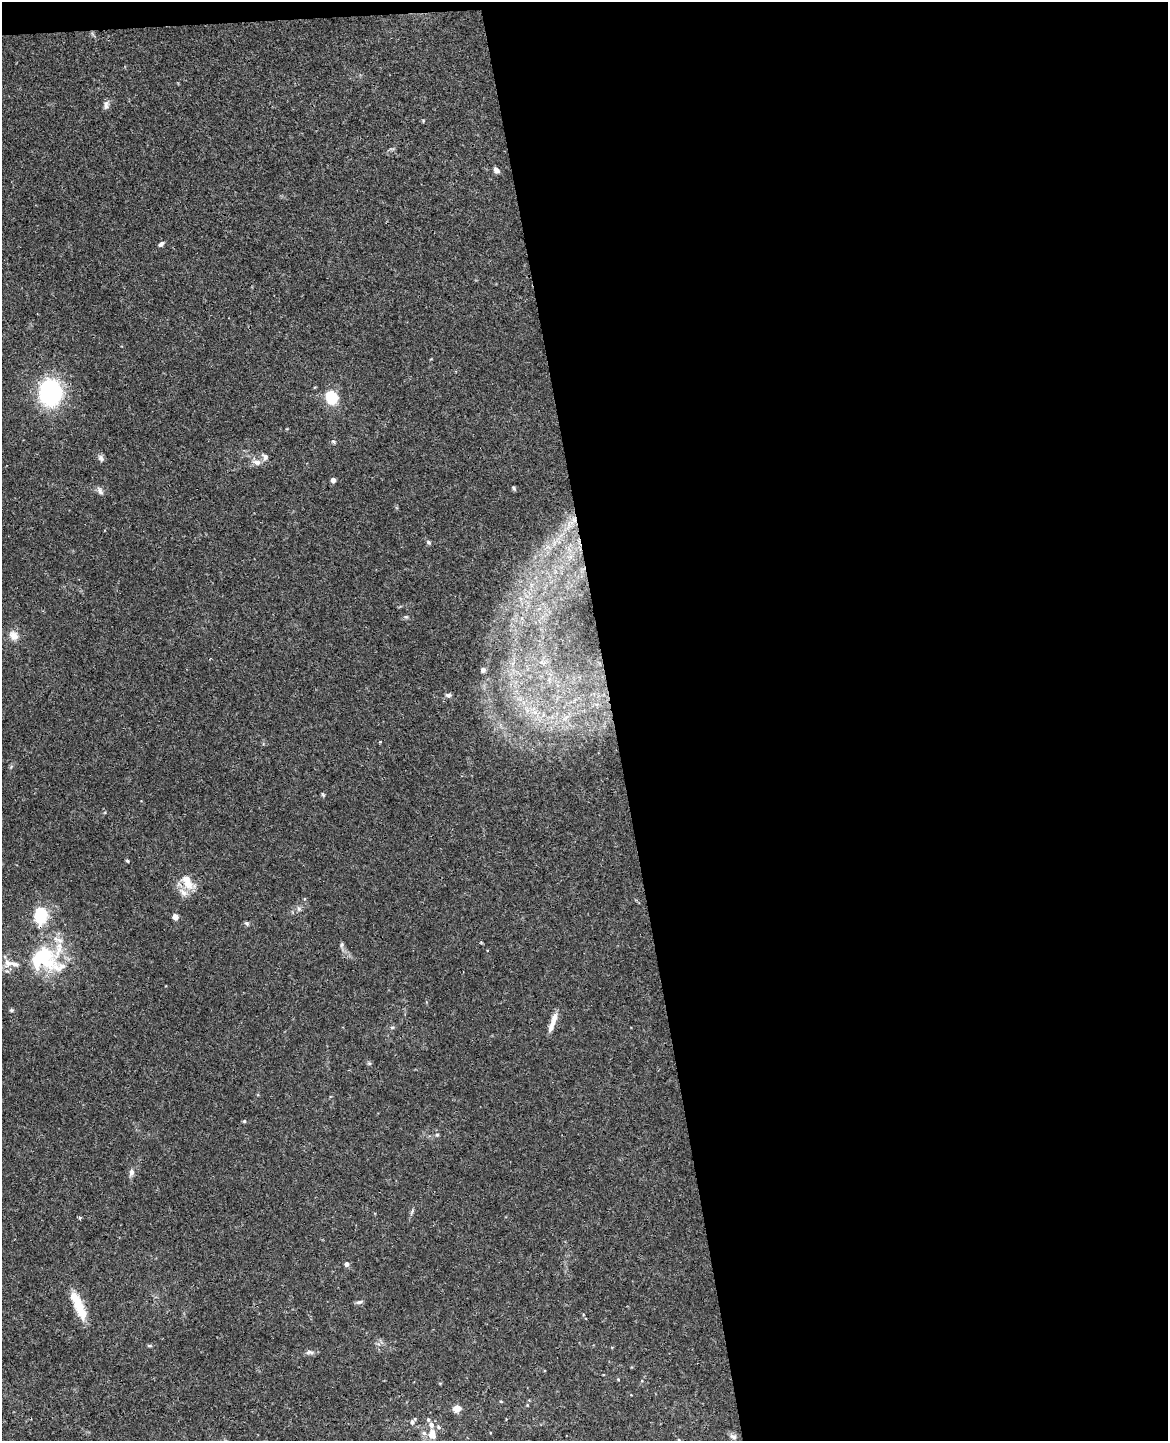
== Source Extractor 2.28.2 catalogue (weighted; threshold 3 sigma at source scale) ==
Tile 4 of 4 x 3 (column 4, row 1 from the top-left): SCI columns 3553-4718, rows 3025-4463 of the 4777 x 4717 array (HDU 1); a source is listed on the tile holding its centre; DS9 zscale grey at full resolution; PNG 1170 x 1443 px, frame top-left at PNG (2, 2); no overlay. Shown black and unused: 48% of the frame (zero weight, under 3 of 4 exposures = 6% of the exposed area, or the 3 px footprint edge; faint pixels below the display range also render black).
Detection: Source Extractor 2.28.2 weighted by HDU 2 'WHT'; one run over the whole footprint, this tile lists its part. Background 0.0441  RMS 0.0031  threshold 0.0138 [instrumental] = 3 sigma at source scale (4.5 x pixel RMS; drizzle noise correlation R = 1.50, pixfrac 1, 0.05/0.05 arcsec/px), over >= 5 px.
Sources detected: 60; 1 inside a brighter object's white glare — not listed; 8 inside a brighter listed object's ellipse — not listed separately; the other 51 listed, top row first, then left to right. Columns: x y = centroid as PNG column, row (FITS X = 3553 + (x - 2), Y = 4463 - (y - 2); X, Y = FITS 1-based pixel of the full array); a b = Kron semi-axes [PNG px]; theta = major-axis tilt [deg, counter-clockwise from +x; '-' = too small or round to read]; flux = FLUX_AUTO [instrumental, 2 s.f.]
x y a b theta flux
106 105 12 6 79 1.1
423 121 5 3 - 0.25
496 170 7 5 -54 1.4
161 244 7 5 41 0.83
50 393 25 20 87 35
332 398 6 6 - 29
333 442 6 4 -44 0.41
265 457 9 7 -46 1.1
101 458 10 7 -51 0.95
257 462 13 7 -9 1.7
333 480 4 4 - 2.2
514 488 6 4 -68 0.43
100 491 11 6 -58 1.1
574 520 9 6 -69 1.5
428 542 7 5 -35 0.56
406 617 6 5 - 0.48
14 636 12 10 -41 2.5
483 670 4 4 - 1.1
448 695 8 6 -1 0.77
535 712 7 6 - 1.2
127 861 5 4 - 0.34
187 882 25 12 -38 4.8
299 909 6 6 - 0.69
40 916 14 10 82 14
175 917 6 6 - 1.5
247 923 6 5 - 0.52
342 945 7 6 - 0.6
44 956 34 18 31 22
7 963 14 9 78 2.4
12 1010 6 4 -1 0.49
553 1022 25 6 71 3
392 1027 6 4 1 0.41
369 1063 6 4 -18 0.39
244 1121 4 4 - 0.43
437 1135 5 5 - 0.41
131 1172 9 6 74 1.2
80 1218 4 4 - 0.43
346 1264 5 4 - 1.4
359 1302 10 5 16 0.72
80 1309 31 12 -67 7.1
149 1346 7 3 -8 0.38
309 1352 12 6 -3 0.97
618 1379 4 3 - 0.23
642 1381 4 3 - 0.22
501 1401 4 4 - 0.29
457 1409 9 8 - 2.1
428 1419 5 4 - 0.48
412 1422 7 5 89 0.79
432 1434 14 9 -82 3.5
733 1437 9 7 -27 0.98
679 1440 4 4 - 0.27
Overlapping masked pixels (flux is a lower limit): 2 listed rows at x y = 574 520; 40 916
Isophote crosses this tile's border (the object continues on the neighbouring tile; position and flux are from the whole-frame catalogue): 1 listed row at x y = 679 1440